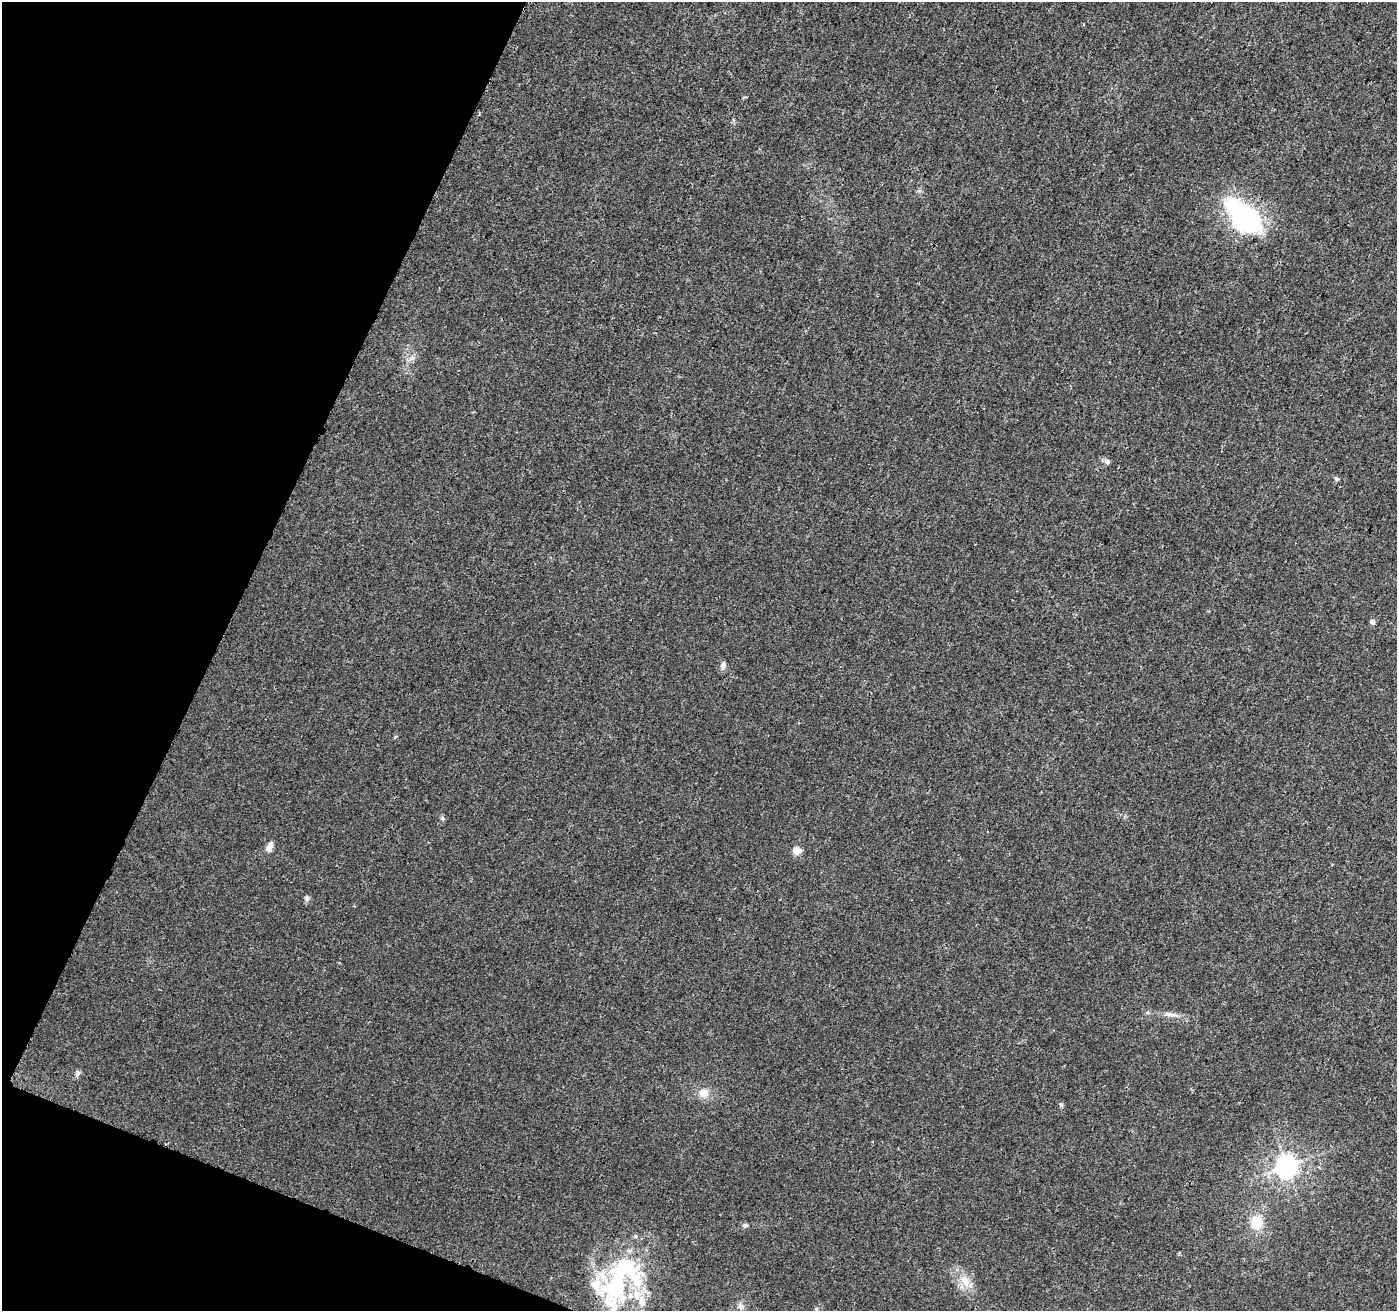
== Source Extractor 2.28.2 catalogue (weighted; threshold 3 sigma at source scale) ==
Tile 9 of 4 x 4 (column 1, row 3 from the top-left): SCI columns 12-1406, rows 1528-2836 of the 5612 x 5737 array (HDU 1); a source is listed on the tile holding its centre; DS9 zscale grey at full resolution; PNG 1399 x 1313 px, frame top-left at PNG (2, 2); no overlay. Shown black and unused: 19% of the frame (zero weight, under 3 of 4 exposures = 1% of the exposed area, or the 3 px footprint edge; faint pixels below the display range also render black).
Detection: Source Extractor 2.28.2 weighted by HDU 2 'WHT'; one run over the whole footprint, this tile lists its part. Background 0.00894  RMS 0.0029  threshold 0.0129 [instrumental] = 3 sigma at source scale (4.5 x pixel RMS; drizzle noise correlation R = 1.50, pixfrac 1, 0.0396/0.0396 arcsec/px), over >= 5 px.
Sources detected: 26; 2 inside a brighter object's white glare — not listed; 4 inside a brighter listed object's ellipse — not listed separately; the other 20 listed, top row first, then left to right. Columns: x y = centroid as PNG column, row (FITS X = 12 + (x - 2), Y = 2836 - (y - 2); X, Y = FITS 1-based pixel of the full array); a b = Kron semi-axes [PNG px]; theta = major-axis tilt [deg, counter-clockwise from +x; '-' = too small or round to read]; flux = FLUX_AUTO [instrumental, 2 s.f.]
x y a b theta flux
1239 212 33 22 -47 34
1107 461 7 6 - 0.73
1336 479 6 5 - 0.48
1372 622 5 5 - 0.97
723 666 10 7 89 1.1
442 818 6 5 - 0.53
269 847 12 7 61 1.6
796 851 7 7 - 3.1
307 898 7 6 - 0.69
1171 1014 19 5 -9 1.9
78 1073 9 6 79 0.72
704 1093 12 11 - 2.7
1061 1105 6 4 -46 0.45
1287 1166 7 7 - 200
1256 1223 16 14 -87 5.8
745 1225 6 6 - 0.59
965 1281 16 10 -58 3.5
616 1282 59 36 76 39
741 1306 10 7 -41 1.1
816 1309 5 3 - 0.28